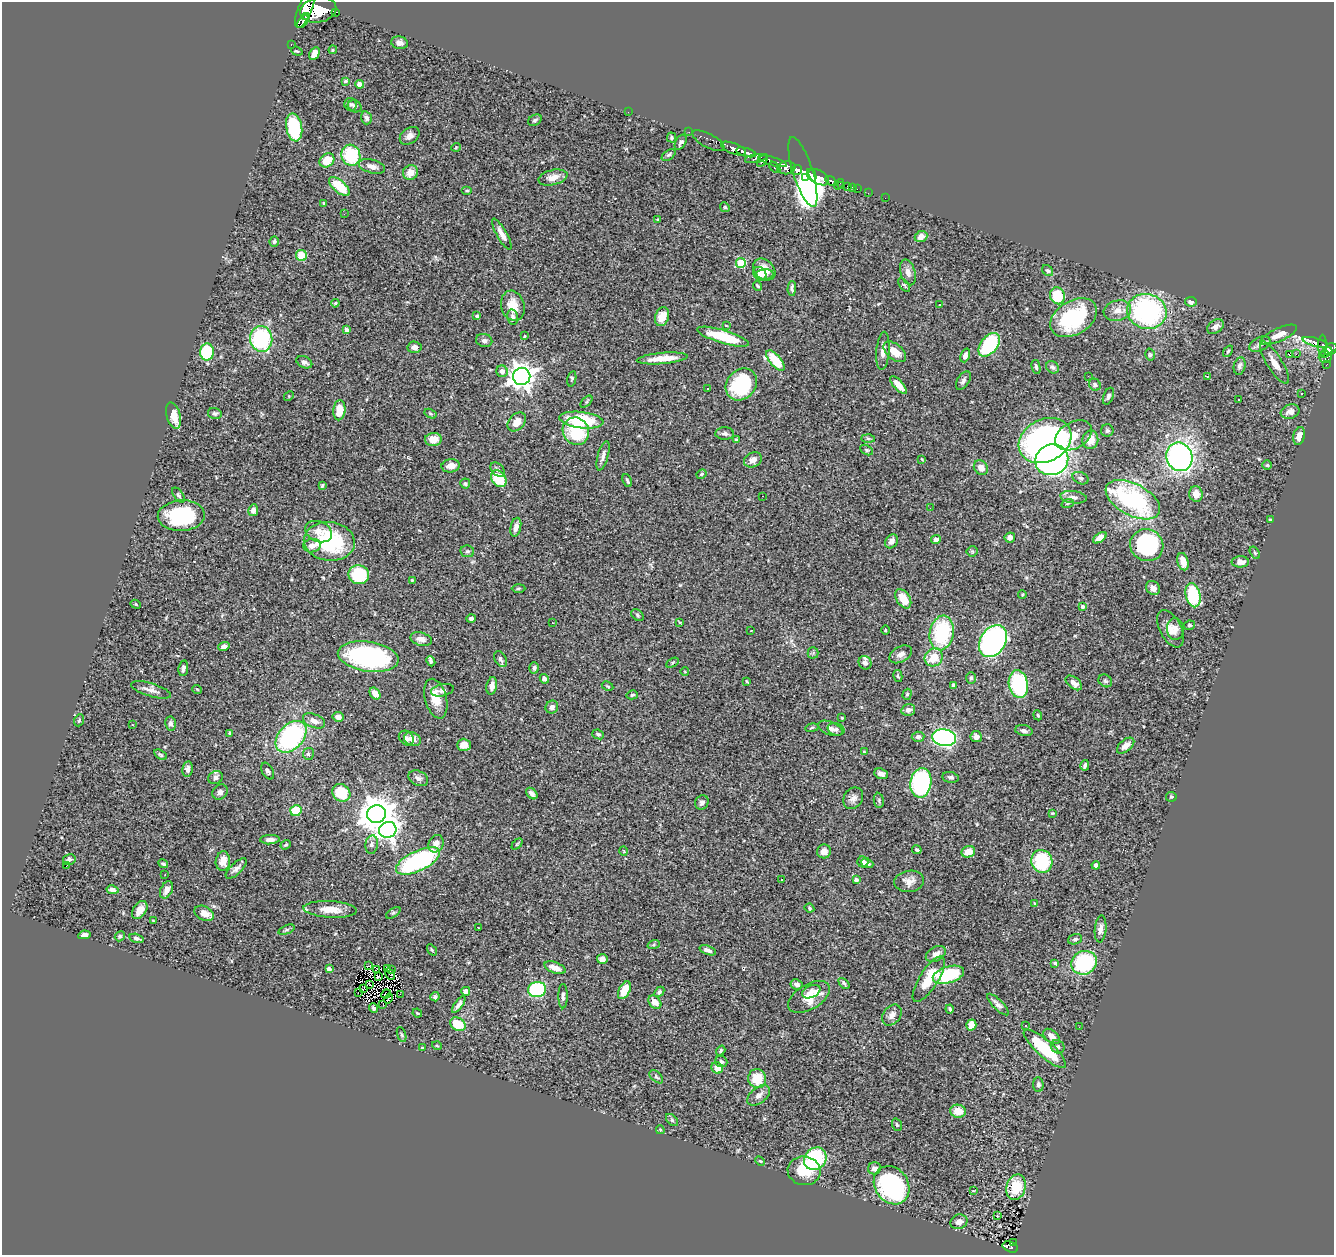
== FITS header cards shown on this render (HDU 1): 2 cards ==
NAXIS1  =                 1332
NAXIS2  =                 1253

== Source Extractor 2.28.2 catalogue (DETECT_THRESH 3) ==
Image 1332 x 1253 px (HDU 1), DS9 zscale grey, 1 PNG px = 1 image px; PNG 1336 x 1257 px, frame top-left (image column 1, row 1253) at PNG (2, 2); each listed source drawn as its Kron ellipse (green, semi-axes under 4 px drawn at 4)
Background 0.737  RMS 0.033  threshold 0.0999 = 3 sigma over >= 5 px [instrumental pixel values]
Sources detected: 392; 1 with non-positive FLUX_AUTO (blend fragments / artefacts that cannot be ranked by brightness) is neither listed nor drawn; the other 391 listed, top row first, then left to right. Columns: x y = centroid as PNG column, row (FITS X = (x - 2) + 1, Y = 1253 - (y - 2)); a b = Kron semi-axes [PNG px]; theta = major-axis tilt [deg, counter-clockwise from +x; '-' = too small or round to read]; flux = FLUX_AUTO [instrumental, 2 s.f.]
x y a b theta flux
305 9 20 7 68 2200
318 10 18 12 11 3700
336 12 3 2 - 67
307 16 4 3 - 210
303 22 7 3 51 210
399 43 8 6 -11 9.1
291 44 3 2 - 13
333 50 4 3 - 2.5
297 51 6 3 -20 2.4
314 54 7 5 61 16
345 81 4 3 - 3.7
360 84 4 4 - 24
351 104 6 6 - 5.2
355 106 7 6 - 4.5
628 112 2 2 - 36
366 118 6 5 - 7.4
535 120 7 5 29 5
294 127 14 8 -79 130
689 132 2 2 - 9.3
410 136 11 7 38 11
672 137 5 4 - 3.2
708 141 18 7 -28 130
681 142 8 5 60 5.8
456 147 5 3 - 1.6
733 149 13 5 -21 890
746 152 10 4 -15 740
351 155 10 9 - 130
669 155 8 4 37 4
756 158 11 4 10 280
327 160 8 6 38 39
762 160 7 4 54 240
772 161 15 4 -17 520
372 166 13 6 -16 14
775 167 7 3 -46 100
786 168 9 6 8 600
797 170 5 5 - 510
410 172 7 7 - 24
803 172 36 10 -72 1200
812 175 7 4 -65 560
553 177 15 7 13 20
819 177 11 6 -32 670
805 178 3 2 - 150
831 181 6 4 -35 200
839 184 6 2 48 12
339 186 13 6 -41 64
842 186 3 2 - 5.2
847 187 3 3 - 52
852 187 2 2 - 4.3
857 189 3 2 - 1.7
467 191 5 3 - 2.5
868 193 3 2 - 5.9
885 198 2 2 - 9
324 203 3 3 - 2.2
725 207 5 4 - 2.8
344 214 2 2 - 4.8
658 219 3 2 - 2.1
502 234 18 5 -61 14
921 237 6 5 - 18
274 241 5 5 - 3.9
301 255 6 5 - 46
741 263 5 5 - 100
764 269 12 9 -43 28
1048 271 6 5 - 4.2
908 272 13 7 -73 13
760 274 7 6 - 8
764 275 9 5 8 8.6
904 285 8 4 -52 3.1
758 286 5 3 - 2.9
792 288 7 3 89 6
1057 296 9 7 -67 81
1191 302 6 5 - 8.5
335 303 4 3 - 2.1
940 304 3 3 - 6
513 306 15 11 -74 39
1117 311 14 10 14 20
1147 311 20 17 -13 390
477 316 4 3 - 3
513 317 8 5 -80 6.4
662 317 9 7 71 25
1074 318 25 17 31 200
726 325 4 2 - 1.6
1216 327 9 6 35 11
347 330 4 4 - 10
1279 335 20 6 24 23
525 336 3 3 - 1.8
723 337 27 6 -17 100
261 339 13 11 -83 210
484 340 8 6 -15 7.2
1315 342 13 3 -15 110
1260 344 11 7 27 9.6
989 345 13 8 51 190
1323 346 11 4 -90 150
415 347 7 6 - 11
1330 349 7 5 27 350
883 351 19 6 85 17
1228 351 6 4 54 3.3
207 352 8 7 - 130
895 352 13 7 -40 28
1326 352 7 2 30 260
1296 354 2 2 - 2400
965 355 7 4 70 9.5
1150 355 6 4 -76 3.3
1289 355 3 3 - 25
1325 357 6 6 - 200
662 358 25 5 5 41
775 361 12 5 -50 71
304 362 8 5 -26 7.7
1274 363 24 7 -58 24
1326 365 3 2 - 12
1239 366 9 6 78 7.2
1036 367 7 4 -78 4.6
1052 367 7 5 -38 5.3
502 371 6 5 - 14
1088 376 3 2 - 1.8
1207 376 3 3 - 2.3
522 377 8 8 - 2100
572 379 8 4 78 3.7
963 381 10 6 57 7.4
741 384 17 14 47 160
898 385 11 4 -49 23
1095 385 6 5 - 4.3
707 389 3 3 - 3.7
1302 393 2 2 - 1.7
289 396 5 4 - 2.3
1108 396 9 5 68 5.3
1239 400 3 2 - 2.2
586 402 7 3 45 2.9
339 410 10 6 85 42
1290 412 9 7 18 11
215 413 7 5 -13 4.7
431 414 6 4 -31 2.8
173 416 13 7 -73 27
581 420 22 8 -7 110
517 422 11 7 47 24
576 431 14 13 - 110
1107 431 6 6 - 4.3
725 434 9 6 -2 6.9
1074 435 19 13 29 48
1299 436 9 5 74 16
868 438 6 4 -2 3.5
433 439 8 6 4 22
736 440 4 3 - 4.2
1045 440 27 21 27 960
1090 440 9 8 - 29
867 450 7 4 -27 3.8
603 456 15 5 74 11
1179 457 14 13 - 630
922 459 4 2 - 1.6
753 460 9 7 29 14
1052 460 17 15 21 810
1267 465 5 4 - 3.1
451 466 9 6 8 19
981 468 8 6 -50 17
498 470 9 5 -45 6.3
702 474 5 3 - 3.1
1081 478 8 6 -22 6.2
499 479 9 7 -50 72
627 480 6 3 -64 3.9
465 484 5 5 - 4.2
322 486 4 3 - 3.3
1196 494 8 6 -81 18
179 495 8 4 -53 4.5
763 496 2 2 - 1.2
1074 497 13 6 -7 10
1133 500 30 16 -28 340
1068 503 6 4 19 2.9
930 508 2 2 - 1.5
253 510 6 5 - 11
181 516 23 15 2 180
1270 519 4 2 - 1.8
516 527 9 5 77 11
319 532 14 10 -22 22
1010 537 5 5 - 12
1100 538 8 4 36 20
936 540 5 4 - 11
329 541 25 19 -7 180
891 541 7 6 - 12
1147 545 17 16 - 220
312 546 9 6 8 12
467 551 7 6 - 4.6
972 551 5 5 - 2.9
1255 553 7 4 -59 3.1
1183 562 9 5 -75 19
1240 562 8 5 1 15
359 575 10 9 - 96
412 580 3 3 - 1.6
518 588 7 3 1 3
1153 588 7 6 - 13
1022 594 4 3 - 2.3
1193 595 12 7 -76 120
903 599 10 6 -58 39
136 604 5 4 - 2.9
1082 606 4 4 - 6
637 615 7 5 -43 3.9
471 619 5 4 - 4.4
680 622 4 3 - 2.1
552 623 2 2 - 1.4
1189 625 5 4 - 3.7
1171 629 20 10 -63 25
1175 629 11 8 -88 12
885 630 5 3 - 2
751 631 3 2 - 2
942 633 17 12 80 170
421 639 11 6 -15 12
993 641 17 12 58 510
224 646 6 4 18 8.1
813 653 5 5 - 3.9
901 654 12 7 29 12
368 657 30 15 -9 340
934 657 9 8 - 44
501 659 9 5 -61 6.6
431 661 5 4 - 4.3
672 663 7 4 32 3
865 663 7 6 - 10
183 668 8 4 82 5.5
534 668 5 5 - 5.2
685 672 4 2 - 1.5
898 676 6 4 -78 3.3
971 678 6 5 - 3.8
544 679 5 4 - 6.8
747 681 3 2 - 2.2
1105 681 7 6 - 4.5
1074 683 9 5 -38 14
1018 684 14 9 -80 200
953 685 4 3 - 5.2
492 686 9 5 80 12
608 686 6 3 -27 2.7
197 689 5 3 - 1.6
151 690 20 6 -17 13
442 690 12 6 12 7.4
375 693 6 4 -53 18
907 694 6 4 72 3.4
632 695 6 4 15 3.9
436 699 20 11 -75 39
552 707 6 6 - 8.3
908 710 7 6 - 8.5
1038 715 5 4 - 2.5
338 717 5 5 - 12
842 718 3 3 - 1.9
79 720 6 4 69 2.9
314 721 12 6 -22 13
171 724 7 5 -82 7.7
133 725 3 2 - 2
812 728 7 3 10 2.7
830 728 13 6 -22 13
836 729 8 6 -15 6.5
1024 731 9 5 -11 8
230 733 4 3 - 4.1
598 734 6 4 -22 4
291 737 18 12 47 310
918 737 6 5 - 4.8
976 737 5 5 - 9
406 738 8 6 -43 8
944 738 12 8 -9 480
412 739 9 6 -27 18
464 745 7 6 - 22
1126 746 10 5 40 17
864 752 4 4 - 2.7
308 754 6 5 - 5.6
160 755 7 4 -32 3.6
1085 765 5 3 - 4.8
187 769 8 5 81 7
268 771 9 5 -62 6.6
881 774 7 5 -22 10
215 777 7 6 - 9.2
950 777 8 5 -10 6.4
418 778 10 7 -26 9.3
921 783 15 10 81 330
220 792 8 7 - 7.4
341 793 9 8 - 66
532 793 6 4 -47 7.1
1171 797 5 5 - 3.3
853 798 11 9 56 12
879 800 7 5 -84 3.7
702 802 7 6 - 7.5
296 811 6 5 - 70
1052 813 3 3 - 2
376 814 9 9 - 4700
388 830 9 7 24 870
270 840 10 4 2 9.9
436 844 9 7 62 16
517 844 6 4 45 2.7
286 845 5 4 - 3
372 845 9 6 81 9.3
917 850 5 4 - 3.8
624 851 5 3 - 1.7
824 851 7 7 - 14
968 852 7 5 23 24
69 859 6 5 - 5.7
223 861 9 7 83 20
418 861 24 10 25 310
1042 861 11 10 - 140
863 862 5 5 - 8.7
867 863 6 4 -23 8.3
163 864 5 4 - 3.9
1096 865 4 4 - 9.5
66 866 3 2 - 17
236 869 13 5 43 9.3
165 875 3 2 - 2.6
781 880 2 2 - 1.7
856 880 4 3 - 7.9
909 881 15 10 7 21
112 890 6 4 -11 9.7
166 890 9 6 63 14
1034 903 4 2 - 1.5
809 908 5 3 - 2.6
330 909 26 8 -3 39
140 910 10 6 57 22
204 913 10 7 -27 22
393 913 8 4 35 3.7
153 921 4 3 - 1.8
479 928 3 2 - 1.5
1101 929 13 6 85 11
287 930 9 4 21 4.3
84 935 6 4 9 8.1
120 936 5 4 - 3.7
136 938 7 4 -14 6.2
1075 939 7 5 19 4
654 944 6 4 19 3.1
432 950 6 3 -55 2.5
708 950 9 4 -20 9
936 954 11 7 31 14
602 959 5 5 - 11
1055 963 3 3 - 3.7
1084 963 13 11 27 170
369 966 4 2 - 2.1
387 968 3 2 - 2.3
555 968 11 5 -20 16
329 969 4 4 - 9.2
376 970 3 2 - 1.9
392 970 3 2 - 6.9
390 974 6 3 -60 2.1
948 975 16 8 16 170
379 977 3 2 - 0.93
929 979 26 9 58 63
844 983 6 3 -45 4.1
797 984 6 5 - 8.6
370 985 2 2 - 0.24
363 988 4 2 - 1.1
537 989 9 7 12 250
624 990 9 5 63 41
466 991 4 4 - 16
358 992 2 2 - 1.6
659 992 6 4 47 5.3
811 992 9 6 24 12
386 994 5 2 - 0.57
400 994 2 2 - 2
563 996 12 4 -90 6.3
435 997 4 4 - 4.9
809 997 23 12 30 53
388 998 5 2 - 1.4
655 1002 7 5 -46 20
383 1004 2 2 - 14
998 1004 14 5 -45 9
459 1005 10 4 54 7.5
374 1008 4 3 - 3.9
950 1009 4 3 - 3.4
417 1013 5 3 - 2.2
892 1015 11 8 51 14
458 1024 8 6 -34 59
971 1025 5 5 - 37
1026 1026 3 3 - 3.4
1079 1027 3 2 - 3.5
402 1035 8 3 -71 3
1052 1036 9 6 -40 13
437 1046 5 3 - 2.2
1058 1047 7 6 - 5.3
422 1048 3 3 - 2.5
1045 1049 27 8 -42 110
721 1051 5 4 - 3.8
721 1062 6 5 - 6.9
717 1068 6 5 - 22
656 1077 8 5 -44 4.6
757 1079 9 9 - 56
1038 1085 7 5 -86 6.3
759 1095 13 7 38 13
958 1111 8 6 -11 29
672 1120 7 4 -46 4.1
897 1125 6 4 -71 3.5
660 1130 4 4 - 2
815 1159 12 10 51 210
760 1161 5 3 - 2.1
874 1168 6 6 - 11
804 1171 16 14 -8 49
892 1185 20 16 -55 290
1016 1187 13 9 73 67
973 1191 3 3 - 2.5
997 1216 3 3 - 31
959 1222 8 7 - 11
1013 1243 3 2 - 8.3
1010 1247 8 5 -24 94
At the frame edge (FLAGS 8, measured only in part): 1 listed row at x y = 305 9
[1 non-positive-flux detection neither listed nor drawn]